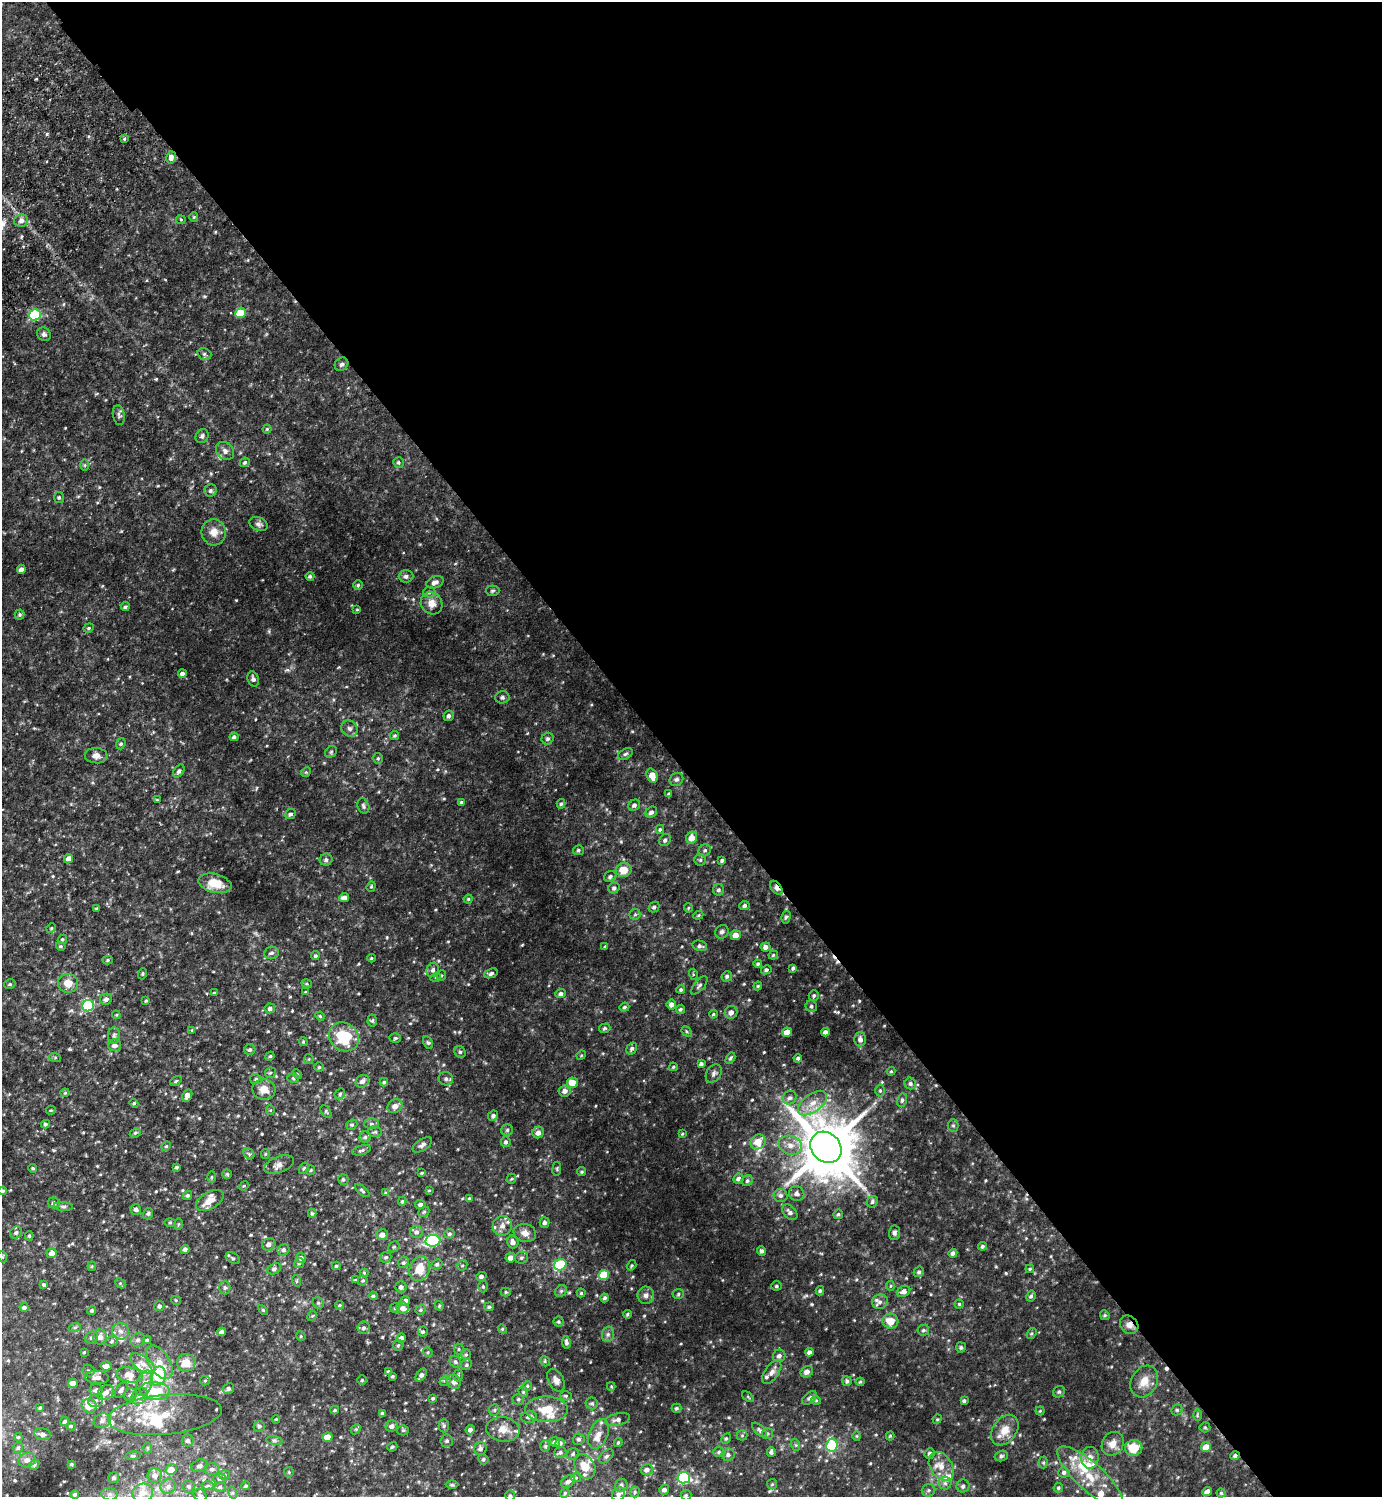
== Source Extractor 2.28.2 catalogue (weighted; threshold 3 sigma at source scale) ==
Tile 8 of 4 x 4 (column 4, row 2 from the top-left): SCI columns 4342-5721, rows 3037-4531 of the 6065 x 6072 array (HDU 1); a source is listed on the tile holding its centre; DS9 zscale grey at full resolution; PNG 1384 x 1499 px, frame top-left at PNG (2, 2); each listed source drawn as its Kron ellipse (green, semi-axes under 4 px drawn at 4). Shown black and unused: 52% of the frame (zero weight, under 2 of 3 exposures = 3% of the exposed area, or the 3 px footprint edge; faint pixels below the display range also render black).
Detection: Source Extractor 2.28.2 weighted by HDU 2 'WHT'; one run over the whole footprint, this tile lists its part. Background 0.15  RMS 0.018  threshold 0.0827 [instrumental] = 3 sigma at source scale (4.5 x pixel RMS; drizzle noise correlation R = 1.50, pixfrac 1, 0.05/0.05 arcsec/px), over >= 5 px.
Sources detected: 598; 2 inside a brighter object's white glare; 2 cosmic-ray / hot-pixel residue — neither listed nor drawn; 32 inside a brighter listed object's ellipse — not listed separately; of the other 562, all 500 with FLUX_AUTO >= 1.7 (the completeness limit of this list) listed and drawn (62 fainter detections not listed), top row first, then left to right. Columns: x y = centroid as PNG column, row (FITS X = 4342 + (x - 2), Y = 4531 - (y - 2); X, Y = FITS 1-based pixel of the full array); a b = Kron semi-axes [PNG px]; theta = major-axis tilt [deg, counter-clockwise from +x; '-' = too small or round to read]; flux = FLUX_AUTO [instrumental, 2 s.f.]
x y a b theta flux
124 139 3 3 - 3.2
171 157 6 5 - 8.8
194 217 4 4 - 1.7
181 220 4 4 - 1.8
21 221 7 6 - 7.9
240 313 5 5 - 44
35 315 6 5 - 140
44 334 7 6 - 4.7
204 354 7 5 -17 3.9
341 364 7 6 - 4.2
119 415 10 5 -81 4.8
267 429 4 4 - 1.9
202 436 7 6 - 4.7
225 451 10 8 -47 7
245 462 5 4 - 3.2
398 462 5 5 - 3
85 465 5 4 - 2.1
211 491 6 6 - 4.1
59 497 5 5 - 2.8
259 524 9 6 -20 5.5
214 532 13 12 - 16
21 570 4 4 - 8.4
310 576 4 4 - 3.3
406 576 7 6 - 5
435 582 9 5 22 8.2
358 585 5 5 - 2.7
492 591 7 5 2 2.9
429 592 6 5 - 3.6
432 603 11 10 - 17
125 607 4 4 - 3.5
357 609 4 4 - 1.7
20 614 5 5 - 2.5
89 628 5 4 - 2.7
182 674 4 4 - 5.9
253 679 8 5 -70 4.7
502 697 7 6 - 4
448 716 5 5 - 5.2
350 728 8 7 - 5.8
395 735 4 4 - 2.2
234 737 4 4 - 4.5
548 739 6 5 - 3.7
121 744 6 4 68 2.5
331 752 6 5 - 3.1
625 754 8 5 28 3.8
96 756 11 7 -4 9.6
378 758 5 4 - 2.4
179 771 7 5 55 4.4
306 772 5 4 - 2
652 776 7 5 -70 18
676 779 7 6 - 4.5
669 794 4 3 - 3.1
157 800 4 3 - 1.8
461 802 4 3 - 2.5
561 804 5 4 - 2.8
634 805 6 5 - 5
363 806 8 5 -71 4.2
651 812 6 5 - 5.5
290 814 5 4 - 3.6
660 829 4 3 - 2.5
692 838 6 5 - 17
665 840 7 5 47 4.8
578 850 5 5 - 3.4
705 850 6 5 - 4
68 859 5 4 - 8.2
326 860 6 6 - 5.4
700 860 5 5 - 3.1
722 861 4 3 - 2.9
624 870 7 7 - 27
610 876 6 5 - 4.2
215 883 17 9 -14 30
371 886 5 4 - 2.1
614 888 6 5 - 4.6
776 888 8 5 -54 12
718 890 5 5 - 3.8
344 898 5 4 - 9.1
468 899 4 4 - 2.1
744 906 5 4 - 4.1
654 907 6 4 44 4.3
688 908 4 4 - 1.9
97 909 3 3 - 2.8
635 914 6 5 - 3.1
698 915 5 4 - 1.9
786 917 6 4 77 3.2
51 928 5 4 - 2.2
722 932 7 6 - 4.9
736 935 5 5 - 12
62 939 5 4 - 2.3
61 946 5 4 - 2.5
700 946 7 5 -13 5.1
605 947 4 3 - 1.8
766 947 5 4 - 7.7
271 953 7 6 - 5.1
773 955 4 4 - 2.2
315 956 4 4 - 2.8
371 958 4 3 - 2.1
108 960 5 4 - 2.6
758 964 4 4 - 2.6
793 968 4 3 - 3.2
433 970 7 6 - 5.5
766 970 5 4 - 3.1
491 973 7 4 24 4.2
142 974 5 3 - 1.9
693 974 5 3 - 1.7
441 975 5 4 - 2.5
727 976 5 5 - 3.9
436 977 5 3 - 1.9
68 983 10 9 - 19
10 984 6 4 13 3
307 984 5 3 - 1.9
699 985 11 5 49 4.5
758 986 4 4 - 1.9
681 989 4 4 - 2.9
305 992 4 3 - 1.9
214 993 3 3 - 2.1
561 994 5 4 - 5.1
814 996 5 5 - 2.7
106 999 6 5 - 6.1
146 1001 4 3 - 1.7
671 1004 5 4 - 7.5
88 1006 6 5 - 190
811 1006 6 5 - 3.5
624 1007 5 4 - 3.1
270 1008 5 5 - 5.2
680 1009 5 4 - 3.1
731 1012 6 6 - 8.3
713 1014 4 3 - 2
116 1015 4 4 - 1.9
320 1016 5 4 - 1.8
372 1020 6 4 87 2.7
605 1028 6 4 15 2.8
192 1030 3 3 - 5.6
687 1031 6 3 -46 2.2
787 1032 5 4 - 26
825 1032 4 4 - 7.1
114 1035 8 6 89 4.3
344 1037 15 14 - 67
395 1038 5 4 - 2.7
860 1039 7 6 - 7.6
303 1042 4 3 - 1.8
428 1043 6 4 -62 2.5
114 1045 6 5 - 8.1
632 1048 6 4 56 3.9
250 1050 5 5 - 3.3
460 1052 6 5 - 3.2
581 1055 5 4 - 1.9
270 1056 5 4 - 2.4
55 1057 6 4 -19 2.3
730 1058 6 4 59 3.1
798 1058 4 4 - 3
309 1059 5 5 - 2
701 1064 4 3 - 3.9
319 1067 5 5 - 2.5
673 1067 4 3 - 2.3
891 1071 4 4 - 1.9
270 1073 5 5 - 2.7
714 1073 10 7 58 5.5
297 1074 5 3 - 1.7
293 1078 6 5 - 2.9
256 1079 6 5 - 3.6
446 1079 7 6 - 5.2
176 1081 6 4 36 2.3
362 1081 7 6 - 7.9
384 1082 4 3 - 2.5
572 1083 5 5 - 21
910 1083 6 5 - 4.4
264 1089 11 10 - 19
565 1091 6 5 - 8.9
880 1091 6 5 - 2.6
65 1093 4 4 - 1.9
340 1094 6 4 48 2.6
187 1096 6 4 64 6.6
790 1098 7 6 - 5.6
902 1100 7 5 79 3.6
134 1103 4 4 - 2.1
812 1103 17 9 36 21
395 1106 8 6 31 9.5
51 1110 5 4 - 1.9
270 1110 5 4 - 1.9
326 1112 7 4 -57 2.5
493 1116 5 4 - 4.9
46 1124 4 3 - 3.1
372 1124 7 5 1 3.8
352 1125 6 5 - 2.7
953 1125 6 5 - 2.9
507 1130 6 5 - 3
375 1132 7 5 -10 2.9
538 1132 6 5 - 9.2
135 1133 5 4 - 2.6
682 1134 4 3 - 1.9
365 1137 6 5 - 4.1
506 1142 5 5 - 4.1
758 1142 8 7 - 25
422 1145 11 5 33 6.9
790 1145 12 9 -19 16
166 1146 5 4 - 2.2
826 1147 17 14 -46 11000
361 1150 9 4 15 3.6
249 1154 6 5 - 2.8
265 1154 5 4 - 1.9
279 1165 16 8 21 10
176 1167 3 3 - 3
33 1168 4 3 - 2.5
304 1168 6 5 - 3.2
557 1169 7 3 83 2.1
311 1170 5 4 - 2
582 1172 4 4 - 2.5
422 1173 4 3 - 1.9
227 1174 4 4 - 2.3
212 1177 6 4 88 2.2
738 1178 5 5 - 6.2
343 1179 5 5 - 2.9
511 1179 5 4 - 2.2
747 1181 6 5 - 3.2
244 1186 5 4 - 2
362 1190 9 4 -40 3
429 1190 4 3 - 1.8
3 1191 4 3 - 1.9
385 1193 4 4 - 1.7
797 1193 8 7 - 6.3
188 1195 5 4 - 2.9
781 1195 7 6 - 4.6
469 1199 4 3 - 2.9
210 1200 15 8 30 19
402 1201 4 4 - 2.3
872 1202 6 5 - 3.5
54 1203 5 5 - 4.6
420 1204 5 4 - 4.9
63 1206 10 4 -4 3.5
136 1209 5 5 - 6.1
424 1212 6 4 43 2.5
790 1212 9 6 -46 6.3
148 1213 6 5 - 3.1
312 1213 4 4 - 2.5
838 1214 5 4 - 3
545 1222 5 5 - 4.7
170 1223 6 4 1 2
178 1224 6 4 89 2.1
502 1226 10 9 - 9.7
417 1232 6 6 - 5.4
16 1233 6 5 - 4.5
525 1233 11 9 -15 12
895 1233 7 5 86 4.4
449 1234 5 5 - 3.5
382 1235 6 5 - 10
29 1236 4 4 - 2.3
433 1241 7 6 - 200
513 1242 6 5 - 8.9
269 1244 7 6 - 7.5
982 1246 4 4 - 3.2
394 1247 6 5 - 2.5
185 1249 4 4 - 5.8
283 1250 6 5 - 5.3
762 1251 5 4 - 4.2
52 1253 5 5 - 13
953 1253 4 4 - 5.2
3 1257 5 3 - 1.8
386 1257 6 5 - 3.4
510 1257 5 5 - 8.4
233 1258 8 5 -34 3.2
301 1258 5 5 - 6.5
522 1258 7 6 - 3.5
299 1263 5 4 - 2.8
403 1263 6 5 - 3.5
437 1264 6 5 - 3.5
462 1265 5 4 - 2.4
560 1265 6 5 - 92
631 1265 6 4 55 2.2
92 1266 4 4 - 1.8
336 1266 4 3 - 2.6
274 1269 7 5 22 4
420 1269 13 10 66 30
1030 1269 4 3 - 2.2
919 1272 5 5 - 3.8
364 1273 4 4 - 2
604 1275 5 5 - 64
481 1276 5 4 - 4.7
355 1280 4 4 - 2.1
297 1281 6 3 -71 2
363 1281 5 4 - 2.4
120 1283 6 4 -44 2.4
44 1285 4 4 - 2.7
483 1286 6 5 - 2.7
776 1286 5 4 - 2.9
891 1286 5 3 - 1.7
401 1287 6 5 - 5.4
225 1288 7 5 89 3.8
561 1291 6 5 - 3
820 1291 4 4 - 2.8
903 1291 7 5 26 8.1
506 1292 5 4 - 2.4
581 1293 4 4 - 2
678 1294 5 5 - 2.8
646 1295 8 8 - 7.9
373 1296 4 3 - 3
1031 1296 6 4 60 3.8
604 1298 4 4 - 3.7
176 1300 5 4 - 1.8
405 1301 5 4 - 6.1
880 1302 8 7 - 6.1
318 1303 6 5 - 3.2
959 1304 4 4 - 2
340 1305 4 3 - 2.3
159 1306 5 5 - 4.5
439 1306 5 4 - 2.1
24 1307 4 3 - 4.9
489 1307 5 4 - 3.2
395 1308 5 4 - 2.1
403 1308 6 5 - 8.9
92 1310 4 4 - 2.4
263 1310 6 4 -45 1.9
421 1310 5 4 - 2.5
627 1314 4 3 - 2.2
1105 1315 5 4 - 2.3
312 1316 5 4 - 1.8
890 1321 8 7 - 23
559 1322 5 5 - 2.7
1129 1325 10 8 -46 10
75 1327 6 4 19 2.3
364 1328 6 6 - 4.3
502 1329 5 4 - 2.2
923 1330 6 5 - 3.4
121 1331 8 8 - 8.4
423 1331 5 5 - 3.5
222 1332 4 4 - 8.3
1031 1333 6 4 55 2.4
608 1334 8 6 75 4.8
301 1336 5 4 - 2
100 1337 7 7 - 8.5
92 1338 6 6 - 4
401 1338 5 4 - 6.4
138 1340 7 6 - 5.1
147 1340 4 4 - 2.9
112 1341 6 5 - 3.3
566 1342 6 4 -80 3.8
398 1345 6 4 45 2.6
961 1347 5 5 - 3.1
459 1349 5 5 - 2.3
84 1352 3 3 - 1.7
428 1352 5 4 - 2
809 1352 4 4 - 6.2
466 1355 5 5 - 2.7
779 1356 6 6 - 6.5
545 1361 5 4 - 2.2
159 1362 19 10 -57 24
455 1362 6 5 - 3.3
143 1363 14 7 -35 12
186 1363 9 9 - 22
466 1365 5 5 - 2.9
106 1366 5 4 - 11
89 1371 6 5 - 3.9
388 1371 4 4 - 2
772 1372 13 7 55 10
807 1372 6 5 - 8.8
130 1375 13 7 -10 14
421 1375 7 4 54 6.3
458 1375 6 5 - 2.7
158 1376 10 7 77 66
392 1376 3 3 - 2.3
97 1377 12 6 -6 11
362 1380 5 5 - 2.4
556 1380 12 7 -61 9.1
205 1381 5 4 - 2.1
445 1381 6 5 - 3
847 1381 5 5 - 3.4
1144 1381 17 13 61 20
454 1382 7 6 - 6.4
860 1382 4 4 - 1.8
73 1383 5 4 - 13
144 1383 13 7 69 11
527 1386 5 4 - 2.3
611 1386 4 4 - 1.9
228 1388 6 5 - 5
96 1390 6 6 - 6.3
121 1390 8 5 57 5.1
155 1391 15 9 -5 55
523 1392 5 4 - 2.4
1059 1392 6 5 - 2.9
106 1393 9 6 32 11
130 1395 7 6 - 4.3
139 1396 9 7 49 9.5
566 1396 6 4 1 2.8
748 1397 7 3 -38 2
433 1398 3 3 - 2.4
809 1398 8 5 40 4.4
518 1399 6 5 - 3
816 1400 4 4 - 1.8
96 1401 7 6 - 5.3
964 1401 4 3 - 3.4
592 1403 6 6 - 3.5
89 1406 7 7 - 35
40 1408 4 3 - 2.4
676 1408 5 4 - 3
547 1409 21 13 -1 39
335 1410 4 3 - 2.3
494 1410 6 5 - 3
1177 1410 6 5 - 2.5
1040 1411 4 4 - 1.8
383 1413 4 3 - 3.8
165 1415 57 20 6 72
1197 1415 6 4 89 2
529 1417 8 6 14 6.3
276 1419 4 3 - 1.7
937 1419 5 4 - 2
617 1420 13 6 14 7.8
102 1421 9 7 26 6.4
65 1422 4 4 - 3.9
71 1426 4 4 - 2.3
259 1426 6 5 - 3.8
392 1426 6 5 - 6.5
444 1426 7 5 89 3.5
1205 1427 5 5 - 2.2
356 1429 6 4 43 2.4
503 1429 17 12 -7 20
403 1430 5 5 - 2.3
470 1430 5 4 - 6.2
759 1430 9 4 -44 4
1005 1430 17 11 54 23
42 1434 8 5 -12 4.6
599 1434 15 9 67 19
767 1434 5 5 - 3.1
742 1435 5 5 - 2.5
857 1436 4 4 - 1.7
890 1436 4 4 - 2
18 1437 4 3 - 2.3
327 1437 5 4 - 26
726 1438 6 4 61 2.8
579 1439 6 5 - 4
188 1441 6 5 - 4.8
274 1441 8 4 -9 3.2
447 1441 6 6 - 4.3
555 1442 5 5 - 5
560 1443 4 4 - 4.7
618 1443 4 3 - 2.2
1113 1444 12 10 56 16
796 1445 6 4 -71 2.3
832 1445 6 5 - 120
545 1446 6 5 - 2.9
392 1447 5 4 - 2.8
1206 1447 5 4 - 21
18 1448 6 4 73 2.9
148 1448 6 4 -89 2.2
480 1448 6 6 - 4.8
1134 1448 9 8 - 35
560 1452 6 5 - 3.4
719 1452 6 5 - 3.1
771 1452 5 4 - 3.6
573 1454 6 5 - 3.5
930 1454 5 5 - 4
728 1455 7 6 - 5.7
133 1456 7 4 7 2.4
606 1456 8 5 44 4.1
1001 1456 7 5 16 3.6
1235 1456 4 4 - 3.9
1090 1458 11 8 86 13
483 1459 5 5 - 3
27 1460 8 7 - 7.9
1043 1462 6 4 -89 2.5
71 1464 3 2 - 1.8
34 1465 6 4 46 2.6
199 1466 8 6 18 4.8
941 1466 16 11 -56 21
585 1467 13 9 -60 26
212 1469 7 6 - 5.2
171 1470 5 5 - 18
647 1470 6 5 - 7.3
289 1472 5 5 - 2
1064 1472 5 5 - 3.9
155 1475 7 7 - 9.4
224 1475 5 5 - 2.8
1090 1477 42 13 -42 55
114 1478 5 5 - 4
576 1478 4 4 - 2
684 1478 6 5 - 170
220 1479 6 5 - 3.2
568 1482 7 5 39 6.2
945 1483 6 6 - 5.1
772 1484 5 5 - 2.2
208 1485 6 4 1 3
452 1485 6 4 -1 2.3
621 1485 7 6 - 5
189 1486 6 6 - 3.9
246 1486 4 4 - 3.1
963 1486 6 6 - 5.2
168 1487 8 7 - 6.5
220 1487 6 4 18 3.4
1058 1488 5 4 - 2.5
664 1490 5 4 - 6.1
929 1490 7 6 - 4.1
635 1492 5 5 - 2.5
1207 1492 5 4 - 8.3
143 1493 10 9 - 16
233 1493 6 4 -73 3.1
565 1493 5 4 - 2.4
1221 1493 4 4 - 2
75 1494 4 4 - 2.9
109 1494 8 6 -13 5.5
618 1494 7 6 - 5.2
200 1495 7 5 -41 3.7
686 1495 5 5 - 2.5
510 1496 5 5 - 3
Overlapping masked pixels (flux is a lower limit): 3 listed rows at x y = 776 888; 1129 1325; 1235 1456
Isophote crosses this tile's border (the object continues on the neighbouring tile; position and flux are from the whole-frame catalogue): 2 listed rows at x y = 3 1191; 510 1496
Unlisted compact peaks at least as high as the median listed source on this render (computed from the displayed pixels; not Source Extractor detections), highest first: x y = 47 134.